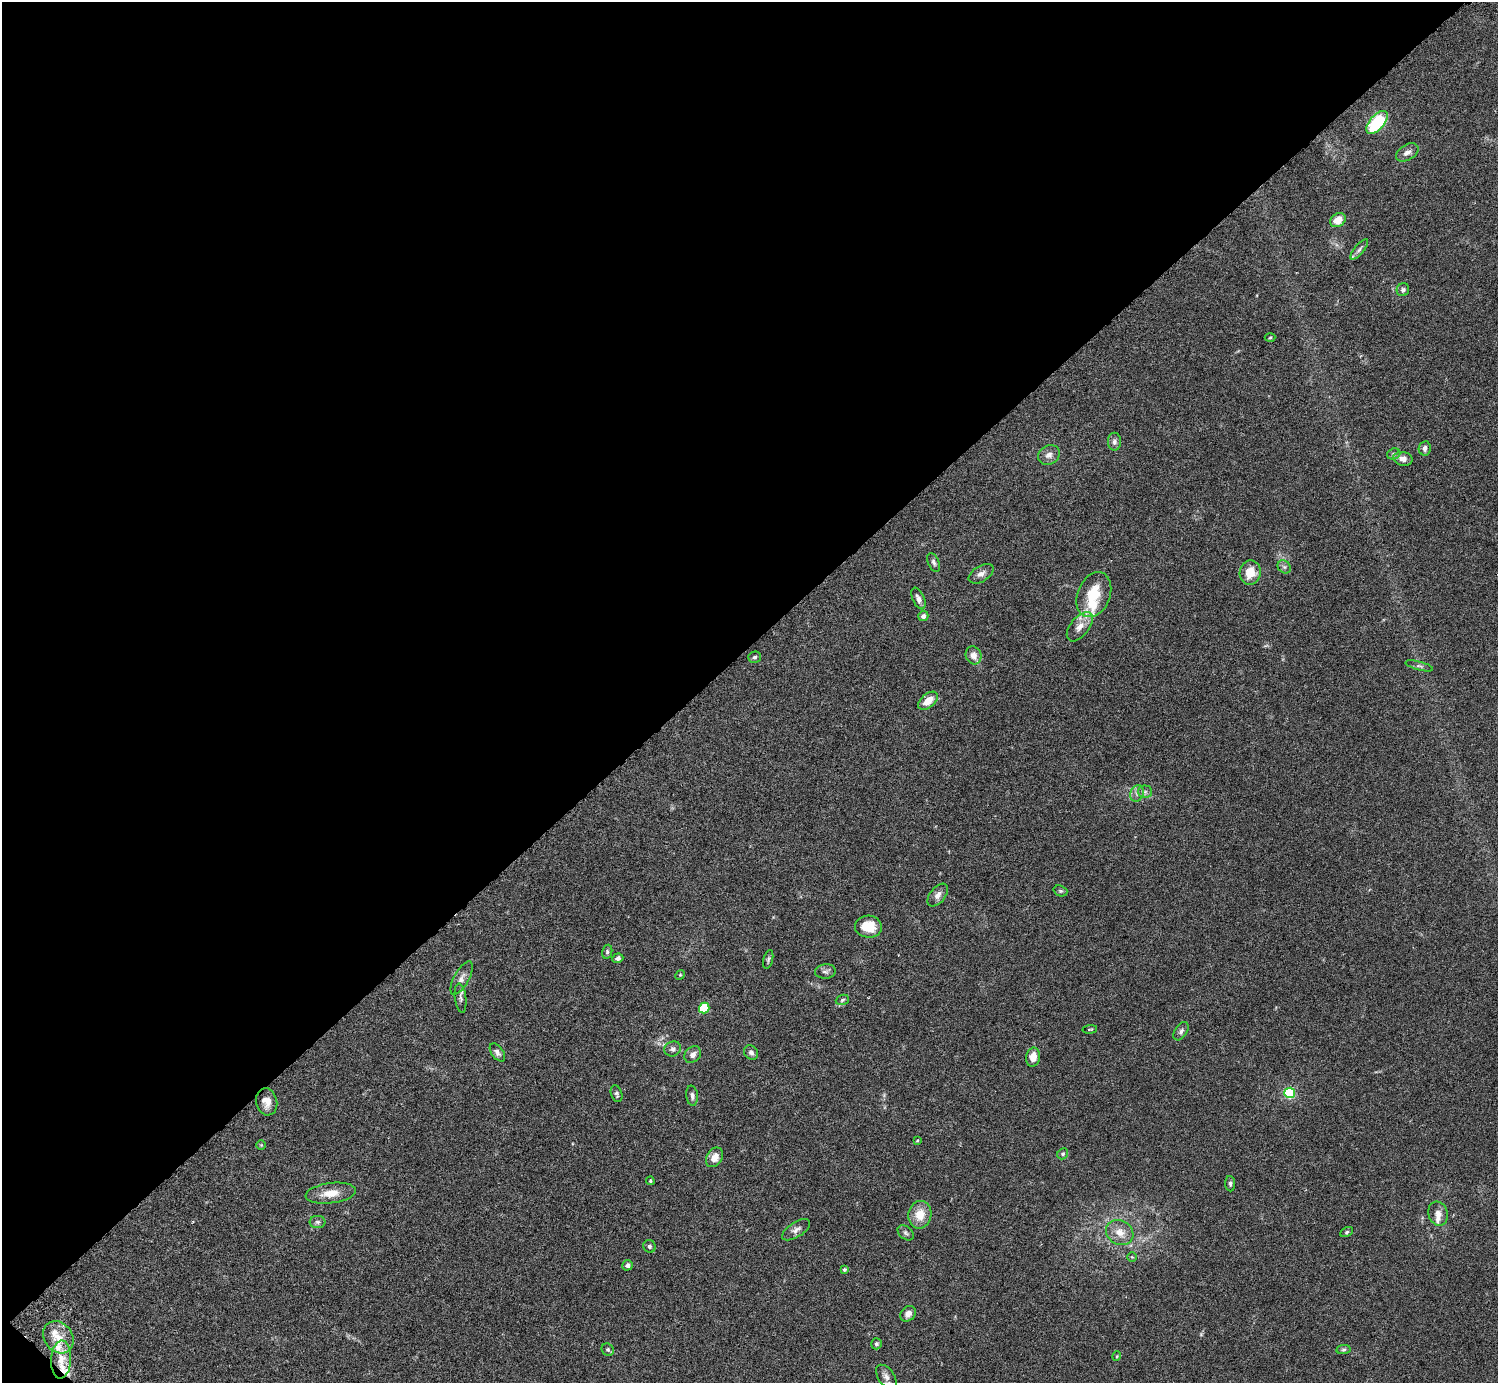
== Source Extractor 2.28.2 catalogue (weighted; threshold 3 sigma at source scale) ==
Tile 5 of 4 x 4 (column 1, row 2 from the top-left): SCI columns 45-1540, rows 2968-4348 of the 6074 x 6074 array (HDU 1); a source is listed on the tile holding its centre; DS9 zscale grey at full resolution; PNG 1500 x 1385 px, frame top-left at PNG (2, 2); each listed source drawn as its Kron ellipse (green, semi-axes under 4 px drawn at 4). Shown black and unused: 47% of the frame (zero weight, under 3 of 6 exposures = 3% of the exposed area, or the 3 px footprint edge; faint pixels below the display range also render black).
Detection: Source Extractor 2.28.2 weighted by HDU 2 'WHT'; one run over the whole footprint, this tile lists its part. Background 0.0198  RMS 0.002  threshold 0.00834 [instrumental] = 3 sigma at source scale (4.09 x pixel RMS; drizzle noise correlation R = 1.36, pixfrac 0.8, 0.05/0.05 arcsec/px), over >= 5 px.
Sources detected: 79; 5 inside a brighter listed object's ellipse — not listed separately; the other 74 listed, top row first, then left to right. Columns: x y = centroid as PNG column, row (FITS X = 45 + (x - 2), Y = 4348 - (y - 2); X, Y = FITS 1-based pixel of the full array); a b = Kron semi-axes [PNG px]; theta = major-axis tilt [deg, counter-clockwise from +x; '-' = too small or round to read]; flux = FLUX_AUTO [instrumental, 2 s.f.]
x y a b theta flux
1377 122 14 7 49 13
1407 152 12 7 31 1
1338 220 8 6 34 2.2
1359 249 12 4 50 0.55
1403 290 6 6 - 0.46
1270 338 5 3 - 0.19
1114 442 9 6 90 0.7
1425 448 7 6 - 0.79
1394 454 7 5 21 0.39
1049 455 11 9 31 1.1
1403 459 10 7 -12 1.1
934 562 10 5 -66 0.51
1284 567 7 6 - 0.49
1250 573 12 10 77 3.1
981 574 14 7 31 1.1
1094 595 23 16 68 5.7
918 599 11 6 -66 0.93
923 616 5 5 - 0.71
1080 627 17 9 51 1.8
974 655 9 7 -65 1.3
755 657 6 5 - 0.39
1419 666 14 4 -15 0.45
928 701 11 7 41 2.3
1145 792 7 6 - 0.51
1137 793 8 6 69 0.71
1060 891 7 5 -19 0.33
938 895 13 7 52 1
868 927 13 11 -6 4
607 952 7 5 78 0.34
618 958 6 4 20 0.52
768 959 9 4 76 0.36
825 971 10 7 5 0.63
680 975 5 4 - 0.18
461 978 18 7 61 1.1
461 998 14 5 -83 0.63
842 1000 7 5 20 0.35
704 1008 5 5 - 9.5
1090 1029 7 3 5 0.19
1181 1031 10 6 56 0.55
673 1049 8 7 - 0.63
497 1052 10 6 -54 0.62
751 1053 8 6 -50 0.58
693 1055 9 7 44 0.95
1033 1057 9 7 81 1.9
1290 1093 5 5 - 20
616 1094 9 5 -72 0.4
692 1096 10 6 -82 0.66
267 1102 14 10 -76 1.7
917 1140 4 3 - 0.17
261 1145 5 5 - 0.21
1063 1154 6 5 - 0.32
715 1157 10 7 57 1.7
650 1181 4 3 - 0.22
1230 1184 7 5 -87 0.4
331 1193 25 10 7 2.8
1438 1214 12 9 -73 1.4
920 1215 14 11 79 3
318 1222 8 6 0 0.48
796 1230 16 7 32 0.94
1120 1232 14 12 -31 2.3
1347 1232 7 4 28 0.3
906 1233 9 6 -39 0.47
650 1246 6 6 - 0.42
1132 1257 5 4 - 0.21
627 1265 5 5 - 0.6
845 1270 3 3 - 0.62
908 1314 8 7 - 1
58 1337 17 14 -53 3.2
876 1344 5 5 - 0.38
608 1350 6 5 - 0.34
1343 1350 7 4 7 0.32
1117 1356 5 3 - 0.17
61 1359 19 10 86 3
886 1377 13 8 -54 1